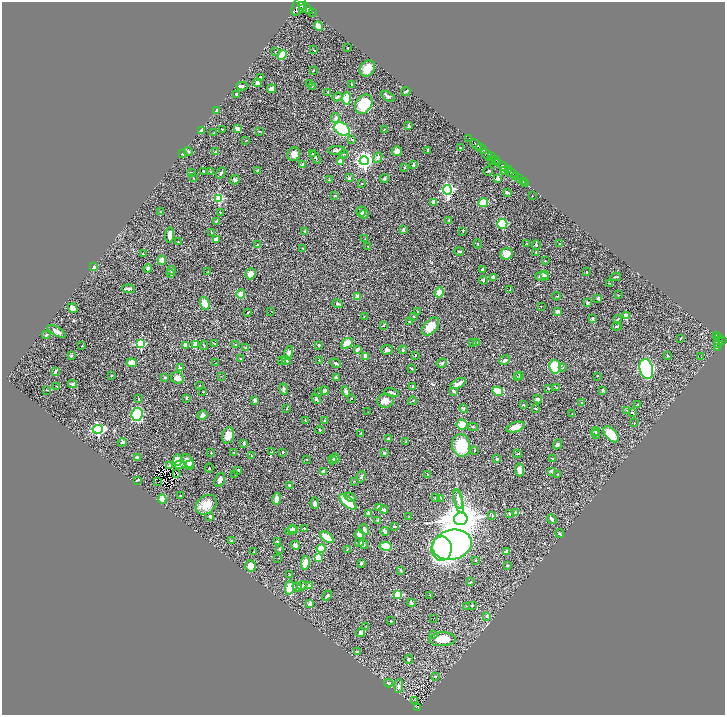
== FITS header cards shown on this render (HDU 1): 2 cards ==
NAXIS1  =                 1445
NAXIS2  =                 1425

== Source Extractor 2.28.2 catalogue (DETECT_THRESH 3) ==
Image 1445 x 1425 px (HDU 1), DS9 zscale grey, zoomed out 1/2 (1 PNG px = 2 x 2 image px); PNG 727 x 717 px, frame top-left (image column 1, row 1425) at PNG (2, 2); each listed source drawn as its Kron ellipse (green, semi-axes under 4 px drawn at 4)
Background 1.31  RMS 0.033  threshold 0.1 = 3 sigma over >= 5 px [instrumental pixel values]
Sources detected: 415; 36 cannot appear on this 1/2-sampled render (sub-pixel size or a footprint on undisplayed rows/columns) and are neither listed nor drawn; the other 379 listed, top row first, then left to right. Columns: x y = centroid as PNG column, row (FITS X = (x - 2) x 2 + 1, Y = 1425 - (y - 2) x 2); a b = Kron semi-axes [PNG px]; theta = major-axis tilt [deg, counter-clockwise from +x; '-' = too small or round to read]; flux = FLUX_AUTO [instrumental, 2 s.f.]
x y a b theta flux
299 6 10 6 63 6500
306 8 8 4 -36 5900
302 9 3 2 - 1300
313 12 2 2 - 160
318 26 5 3 - 48
348 48 2 2 - 3.5
314 50 2 2 - 2.2
275 52 2 2 - 2.3
282 55 5 3 - 120
367 68 8 7 - 62
313 70 3 2 - 3
260 77 2 2 - 12
257 83 4 4 - 19
309 84 2 1 - 1.6
352 85 4 3 - 6
242 86 6 3 0 13
312 86 3 2 - 3.5
272 89 4 3 - 28
406 91 4 3 - 8.7
328 92 3 3 - 4.8
237 94 3 2 - 11
388 96 7 3 -32 14
337 97 5 3 - 11
347 98 6 4 -89 110
364 104 10 8 54 210
216 111 3 3 - 25
335 118 5 4 - 16
409 126 3 2 - 6.7
237 128 4 3 - 33
222 129 2 2 - 4.2
342 129 8 6 -33 300
384 129 2 1 - 3
201 130 3 2 - 35
259 131 3 2 - 4.1
214 133 2 2 - 2.3
469 138 2 1 - 37
246 140 2 2 - 3
352 140 3 2 - 4.5
476 145 6 2 -41 2100
460 148 3 2 - 5.1
481 148 6 2 -36 1600
336 150 8 3 2 22
427 150 2 2 - 4.3
188 151 4 3 - 8.4
397 151 5 5 - 31
215 152 3 2 - 5.9
182 153 4 3 - 12
294 154 7 6 - 35
313 154 3 2 - 4.5
344 154 4 2 - 5.7
487 154 6 3 -47 1300
491 156 4 2 - 950
316 158 7 3 -56 7.5
378 158 5 4 - 15
495 159 3 2 - 480
364 161 4 4 - 2300
492 161 3 1 - 170
340 162 4 3 - 43
497 162 4 3 - 1400
302 165 4 3 - 15
413 165 3 2 - 14
503 166 6 3 -44 3000
404 168 3 2 - 4.6
505 170 2 2 - 280
508 170 3 2 - 640
258 171 4 3 - 20
488 171 5 1 - 3.3
191 172 3 2 - 3.2
204 172 2 2 - 9.6
211 172 2 2 - 2.6
221 173 6 3 59 9.1
511 173 6 3 -29 1700
516 177 3 2 - 560
193 178 2 2 - 2.8
349 178 3 3 - 15
384 178 4 3 - 9.1
498 179 3 3 - 28
519 179 2 2 - 230
235 180 5 4 - 11
329 180 3 2 - 5.8
523 182 2 1 - 63
362 183 2 2 - 2.6
525 183 2 1 - 25
447 190 5 4 - 990
507 192 4 2 - 9.5
335 195 3 2 - 2.8
532 196 2 1 - 2.6
219 199 3 3 - 400
434 202 3 3 - 34
483 202 5 3 - 150
160 212 2 2 - 2.1
220 212 3 2 - 1.9
361 212 5 5 - 27
364 214 5 3 - 12
448 220 3 2 - 3.2
217 221 3 3 - 5.9
502 224 5 5 - 370
403 230 3 3 - 9.1
463 231 3 2 - 3
211 232 3 2 - 2.4
305 232 4 3 - 9
169 235 7 3 85 37
365 238 2 2 - 2.8
216 239 3 3 - 26
178 242 2 2 - 2.4
527 243 2 2 - 4.9
478 244 4 2 - 3.7
559 244 2 2 - 7.8
258 245 3 3 - 11
536 245 4 3 - 5.8
368 247 2 1 - 1.9
303 249 3 2 - 4.1
459 251 5 3 - 7.6
536 252 3 2 - 2.8
143 254 3 2 - 3.2
507 254 6 6 - 52
162 260 4 3 - 43
545 261 2 2 - 2.7
93 267 3 2 - 60
148 268 4 4 - 11
482 269 3 2 - 7.3
171 271 4 3 - 9.1
208 272 3 2 - 2.5
586 272 2 2 - 9.8
171 274 3 2 - 4.6
250 274 5 5 - 39
545 274 4 3 - 45
542 276 7 3 -4 27
493 277 4 3 - 21
616 277 5 2 - 5.9
483 280 4 3 - 5.5
609 283 3 1 - 2.4
129 289 6 3 -6 15
510 290 2 1 - 2
439 292 5 3 - 79
241 294 4 3 - 61
618 295 3 2 - 2
556 296 4 2 - 3.2
358 297 4 4 - 40
598 298 2 2 - 30
205 303 7 4 -69 69
587 303 4 3 - 9.4
338 304 5 3 - 10
541 306 2 1 - 3.3
73 308 5 4 - 33
271 311 2 2 - 2.1
557 311 3 3 - 24
248 312 2 2 - 4.2
418 312 3 3 - 4.1
364 316 2 1 - 1.5
626 316 3 2 - 120
414 317 3 2 - 3.3
593 318 4 3 - 7.3
618 319 4 2 - 5
410 322 3 2 - 4.5
383 325 3 3 - 5.1
617 326 4 3 - 6.2
431 327 10 6 49 82
56 331 10 4 -30 24
46 335 4 3 - 7.5
716 335 4 2 - 280
680 338 3 2 - 3.8
719 338 3 2 - 400
722 341 3 2 - 560
476 342 4 3 - 8.9
718 342 6 3 79 890
214 343 3 2 - 2.9
347 343 7 4 40 82
473 343 2 2 - 3.5
140 344 3 3 - 420
185 345 4 3 - 25
195 345 3 3 - 83
204 345 4 2 - 3.9
236 345 3 3 - 6.7
319 345 2 2 - 8.5
82 346 2 2 - 2.7
246 348 4 3 - 5.6
717 348 2 1 - 48
357 349 4 3 - 16
387 350 6 4 5 16
403 350 4 3 - 8.8
289 353 7 4 78 17
416 355 2 2 - 4.7
667 355 2 2 - 3.4
71 356 4 3 - 8.7
365 356 4 3 - 32
701 357 2 2 - 3
240 358 2 2 - 5.8
282 360 3 2 - 4.3
286 360 4 3 - 11
319 360 2 2 - 2.9
504 360 5 3 - 17
132 363 5 4 - 52
215 363 3 1 - 2.1
336 363 5 3 - 13
441 363 5 3 - 7.8
555 367 7 5 -78 380
180 368 2 2 - 44
563 368 3 2 - 2.7
412 369 3 2 - 3.6
646 369 10 6 -77 1200
55 372 4 2 - 8.6
112 375 3 3 - 3.2
520 375 3 3 - 6.5
221 376 2 1 - 1.6
597 376 2 1 - 2
165 377 4 3 - 5.9
517 377 3 2 - 4
177 378 6 5 - 29
336 378 3 3 - 20
458 383 8 3 27 40
72 384 4 4 - 11
199 385 2 2 - 2.7
57 386 3 2 - 1.9
413 387 3 2 - 6.7
557 388 3 3 - 4.5
284 389 6 3 -80 15
548 389 2 2 - 3.1
46 390 3 2 - 2.4
603 390 3 2 - 8.4
324 391 4 3 - 11
346 391 5 2 - 22
454 391 4 2 - 12
498 391 5 4 - 170
203 392 2 2 - 2
319 392 2 1 - 1.6
391 392 7 3 -13 18
139 398 2 2 - 2.8
186 398 2 2 - 3.6
351 398 3 2 - 3.2
316 399 5 3 - 8.6
538 399 4 3 - 11
255 400 4 3 - 14
385 401 8 7 - 41
413 401 4 2 - 3.3
582 402 2 2 - 3.4
523 404 3 2 - 7.8
638 404 3 2 - 3.1
287 408 3 2 - 3.2
463 409 4 3 - 6.2
536 409 3 3 - 4.1
626 410 3 2 - 2.6
368 412 3 2 - 2.5
632 412 3 3 - 7
137 414 6 5 - 330
572 414 2 1 - 1.8
202 415 5 4 - 20
305 420 3 3 - 3.7
325 421 2 2 - 22
634 423 2 2 - 2.9
462 424 5 5 - 62
473 427 5 3 - 7.5
516 427 9 5 19 52
98 429 5 4 - 1100
320 430 4 3 - 4.3
596 431 4 3 - 6.6
361 433 3 2 - 2.7
596 434 4 3 - 7.5
611 434 9 5 -48 150
228 435 8 5 74 79
388 439 3 2 - 9.2
122 442 5 3 - 12
406 442 3 2 - 3.4
244 443 3 3 - 10
557 444 5 4 - 9
461 445 11 9 -82 250
474 450 2 2 - 5.2
211 452 2 2 - 3.8
234 452 2 2 - 3.1
272 452 3 2 - 2.8
283 452 2 2 - 8.2
384 453 2 2 - 11
517 454 4 2 - 3.5
252 456 2 2 - 2.2
138 458 3 2 - 17
335 458 5 3 - 22
553 458 2 1 - 2.1
497 459 3 3 - 11
178 460 6 4 84 120
307 460 2 1 - 2.4
332 460 4 2 - 14
188 461 7 4 -55 75
180 465 5 3 - 20
190 465 5 4 - 43
169 466 2 1 - 0.84
209 468 4 2 - 3.3
238 470 3 2 - 11
520 470 6 4 -80 38
324 471 3 3 - 24
551 471 2 2 - 47
177 473 3 1 - 3.7
558 474 3 2 - 3.3
235 475 2 2 - 3.7
427 475 2 2 - 1.9
361 477 6 3 75 10
137 480 3 2 - 5.7
220 480 7 5 70 21
354 481 3 2 - 3
158 482 2 1 - 2.1
290 485 3 3 - 12
180 496 2 2 - 9.1
350 497 5 3 - 11
435 498 3 2 - 5.9
441 498 4 2 - 3.6
162 499 4 4 - 49
277 499 6 4 78 33
458 499 10 4 -78 25
458 501 12 4 -74 26
348 502 10 4 -40 130
315 503 6 4 -87 21
206 505 11 8 37 86
379 508 3 3 - 22
384 510 4 3 - 12
516 513 2 2 - 50
368 514 2 2 - 58
509 514 4 3 - 5.3
492 515 3 2 - 4.1
210 516 3 3 - 11
409 516 2 2 - 2.3
461 519 7 6 - 23000
552 519 5 3 - 9.5
378 520 3 2 - 4.4
395 526 3 2 - 5.7
305 528 3 2 - 6.5
292 529 4 3 - 13
364 529 6 3 -59 17
291 530 7 3 11 17
385 532 4 3 - 24
560 533 4 2 - 8.3
359 534 4 4 - 36
327 537 8 4 -35 100
232 540 3 2 - 6.7
277 542 3 3 - 6
359 542 4 4 - 19
363 544 5 3 - 8.1
295 545 4 4 - 32
452 545 20 15 13 2500
386 546 6 4 -12 170
442 548 12 10 88 1500
279 549 4 3 - 4.4
321 549 5 3 - 140
347 549 3 2 - 2.8
254 551 3 3 - 3.7
506 552 3 3 - 38
278 558 2 2 - 2.1
318 558 4 4 - 82
476 560 2 2 - 2.6
305 563 7 4 79 42
361 563 2 2 - 7.6
507 565 2 2 - 12
251 566 6 5 - 77
401 570 4 3 - 5
290 575 3 2 - 3.7
471 582 3 2 - 3
309 585 3 3 - 10
302 586 5 3 - 7.6
297 587 5 3 - 8.2
289 588 7 4 80 71
398 595 3 3 - 340
430 595 2 2 - 2.8
327 596 5 3 - 7.9
411 603 4 3 - 13
310 604 4 3 - 18
472 605 3 3 - 4.9
466 606 3 2 - 2.8
487 616 2 2 - 32
434 618 2 1 - 2.7
391 621 3 2 - 3
366 627 2 1 - 1.8
361 633 5 3 - 21
433 634 3 3 - 7
442 639 13 7 4 100
357 652 3 3 - 6.8
409 659 5 2 - 5.9
435 676 3 3 - 3.7
388 683 4 3 - 4.9
399 686 7 4 85 16
415 700 2 1 - 7.3
418 707 4 3 - 220
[36 sub-pixel or undisplayed-footprint detections neither listed nor drawn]